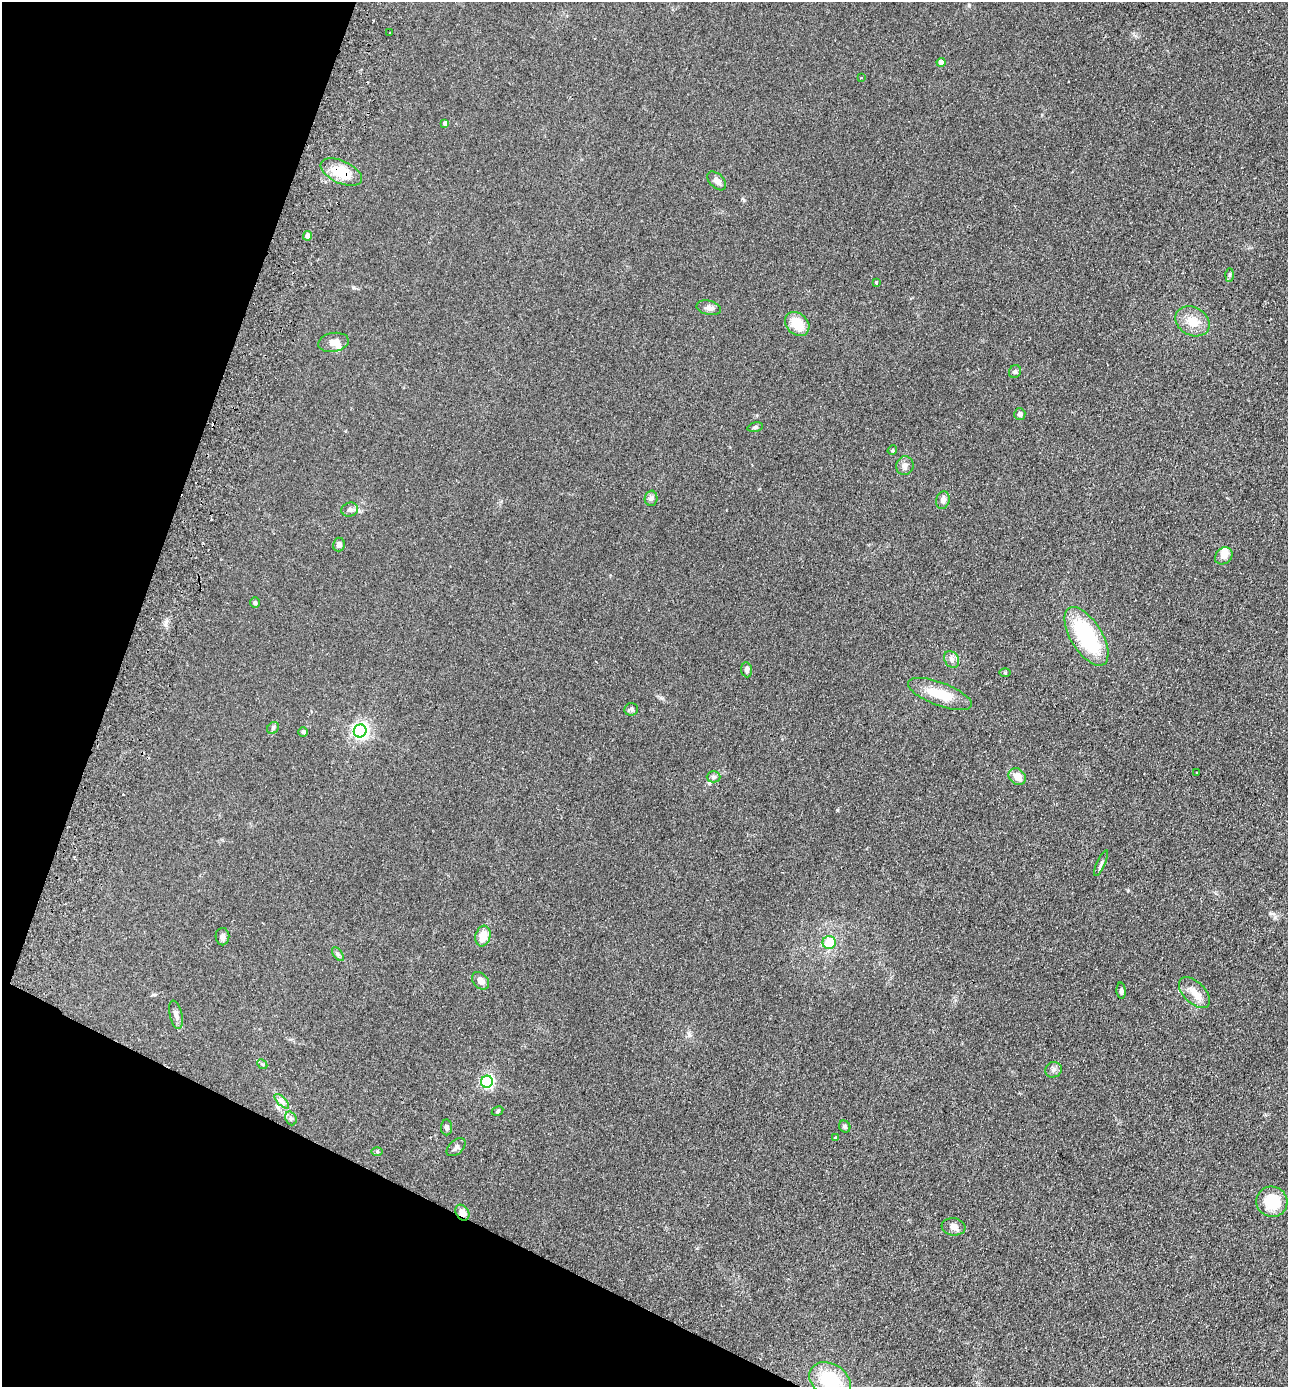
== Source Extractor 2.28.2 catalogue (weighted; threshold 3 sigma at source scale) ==
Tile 9 of 4 x 4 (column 1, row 3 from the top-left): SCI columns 327-1612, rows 1412-2796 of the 5664 x 5594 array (HDU 1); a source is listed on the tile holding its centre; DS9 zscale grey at full resolution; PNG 1290 x 1389 px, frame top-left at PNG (2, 2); each listed source drawn as its Kron ellipse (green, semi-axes under 4 px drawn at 4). Shown black and unused: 19% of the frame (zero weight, under 2 of 3 exposures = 3% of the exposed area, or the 3 px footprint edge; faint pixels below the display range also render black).
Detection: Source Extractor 2.28.2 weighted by HDU 2 'WHT'; one run over the whole footprint, this tile lists its part. Background 0.142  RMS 0.011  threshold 0.0517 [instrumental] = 3 sigma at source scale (4.5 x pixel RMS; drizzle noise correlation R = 1.50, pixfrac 1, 0.05/0.05 arcsec/px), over >= 5 px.
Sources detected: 66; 3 cosmic-ray / hot-pixel residue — neither listed nor drawn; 3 inside a brighter listed object's ellipse — not listed separately; the other 60 listed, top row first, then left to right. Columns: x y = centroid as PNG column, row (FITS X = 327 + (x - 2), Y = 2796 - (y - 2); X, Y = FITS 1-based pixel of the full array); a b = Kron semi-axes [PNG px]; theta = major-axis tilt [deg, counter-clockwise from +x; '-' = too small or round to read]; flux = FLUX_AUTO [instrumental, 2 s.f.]
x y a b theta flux
390 33 3 2 - 1.8
941 62 4 4 - 8.3
861 78 3 2 - 0.87
445 123 4 4 - 5.1
341 172 22 11 -24 30
717 181 11 7 -45 5.3
308 236 4 4 - 8.5
1229 275 6 4 88 1.7
876 282 3 3 - 2.1
709 308 12 7 -13 4.9
1193 321 18 14 -29 18
797 324 13 10 -44 24
333 342 15 9 10 7.7
1015 372 7 5 53 2.5
1020 414 6 5 - 3.3
755 427 8 4 13 2
892 450 5 4 - 1.3
905 466 9 8 - 4.9
651 498 7 6 - 3.2
943 500 9 6 73 4.9
350 510 8 7 - 3.6
339 545 7 6 - 4.6
1224 556 9 7 42 8.6
255 603 6 5 - 1.6
1086 636 33 15 -58 93
952 659 9 7 -55 4.1
747 670 7 5 -85 3.5
1005 673 6 4 -1 1.3
940 694 34 11 -20 31
631 709 7 6 - 2.6
273 728 6 5 - 2.1
360 731 6 6 - 350
303 732 4 4 - 3
1197 773 2 2 - 1.2
1017 776 9 7 -40 11
714 777 7 5 1 2.6
1101 863 14 3 66 2.5
483 936 10 7 75 17
222 937 8 7 - 4.2
829 942 6 6 - 28
338 954 8 4 -53 2.2
480 981 10 7 -49 6.6
1121 991 8 4 -86 2.4
1194 993 19 10 -44 12
176 1015 14 6 -78 4.8
262 1064 5 4 - 1.5
1053 1070 8 7 - 3.8
487 1082 6 6 - 180
282 1101 9 3 -45 2.9
497 1111 6 4 29 1.5
291 1118 7 5 -69 2.5
845 1126 6 5 - 2.2
447 1127 8 5 -88 3.1
835 1138 3 3 - 4
456 1147 11 7 42 4.5
377 1152 6 4 0 1.3
1272 1202 16 15 - 34
462 1213 8 6 -56 8.5
953 1227 12 8 -8 5.7
830 1380 22 16 -31 57
Overlapping masked pixels (flux is a lower limit): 2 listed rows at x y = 341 172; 462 1213
Isophote crosses this tile's border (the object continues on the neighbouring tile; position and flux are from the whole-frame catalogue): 1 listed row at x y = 830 1380
Unlisted compact peaks at least as high as the median listed source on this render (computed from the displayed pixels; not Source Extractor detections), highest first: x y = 837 810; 744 200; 1275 917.